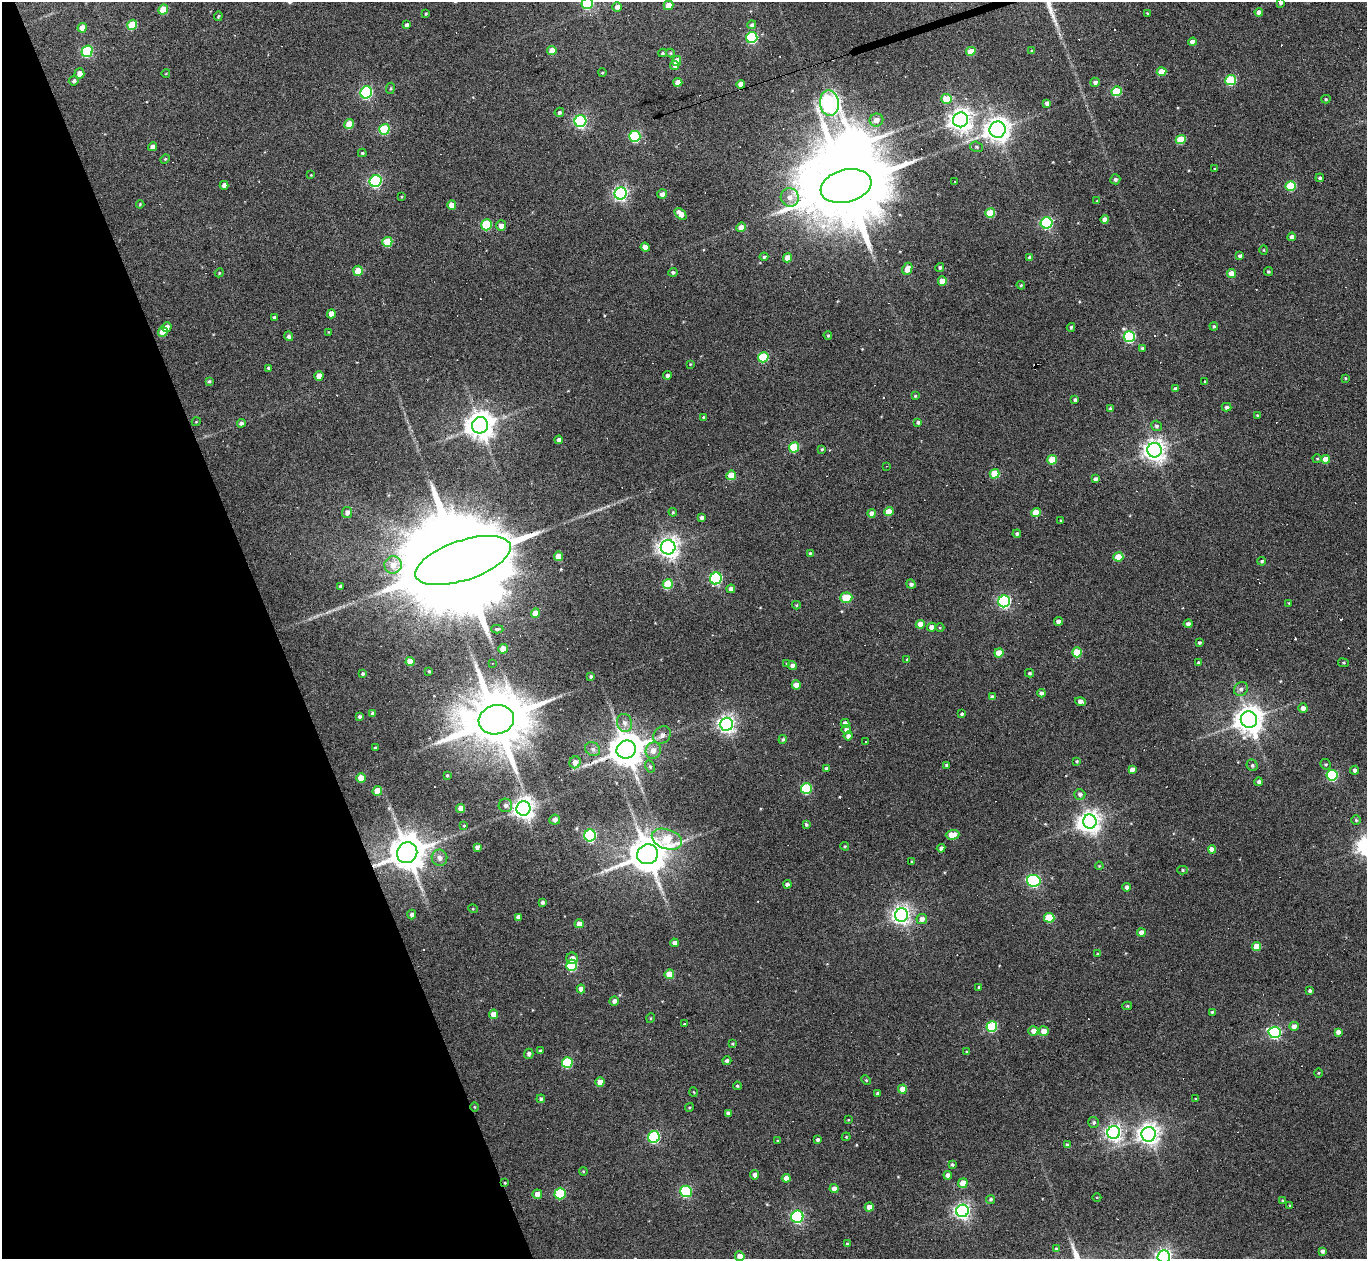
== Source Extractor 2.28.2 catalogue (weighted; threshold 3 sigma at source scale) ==
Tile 5 of 4 x 4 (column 1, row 2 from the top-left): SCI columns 1-1365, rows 2660-3916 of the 5461 x 5447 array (HDU 1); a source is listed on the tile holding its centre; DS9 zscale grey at full resolution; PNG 1369 x 1261 px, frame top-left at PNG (2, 2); each listed source drawn as its Kron ellipse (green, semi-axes under 4 px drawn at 4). Shown black and unused: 20% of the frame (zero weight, under 3 of 6 exposures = <1% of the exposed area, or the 3 px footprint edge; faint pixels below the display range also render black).
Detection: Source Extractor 2.28.2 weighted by HDU 2 'WHT'; one run over the whole footprint, this tile lists its part. Background 0.165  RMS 0.0096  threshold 0.0391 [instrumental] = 3 sigma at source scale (4.09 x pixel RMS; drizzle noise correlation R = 1.36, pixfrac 0.8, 0.05/0.05 arcsec/px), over >= 5 px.
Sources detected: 355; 2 inside a brighter object's white glare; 29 cosmic-ray / hot-pixel residue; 1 long thin detection or spike segment (spike, bleed or trail) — neither listed nor drawn; the other 323 listed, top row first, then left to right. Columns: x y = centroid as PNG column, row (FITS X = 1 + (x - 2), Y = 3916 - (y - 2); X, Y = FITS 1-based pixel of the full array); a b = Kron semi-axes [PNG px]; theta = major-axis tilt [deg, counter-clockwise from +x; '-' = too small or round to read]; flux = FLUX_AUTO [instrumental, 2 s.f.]
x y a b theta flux
1281 2 4 4 - 2.4
587 4 6 5 - 68
668 5 5 4 - 11
617 7 4 4 - 4.5
163 10 5 4 - 19
1259 12 4 4 - 4.6
1147 13 3 2 - 0.67
426 14 4 3 - 0.94
218 16 5 3 - 0.88
132 25 5 5 - 26
406 25 4 3 - 2.1
752 25 4 4 - 2
82 28 5 4 - 10
752 38 6 5 - 92
1192 42 4 4 - 5.8
87 51 6 5 - 70
552 51 5 4 - 10
971 51 5 4 - 14
1032 51 3 3 - 1.3
662 53 4 4 - 0.96
670 53 4 4 - 0.88
677 61 5 4 - 12
675 65 4 4 - 3.8
1162 72 5 4 - 14
166 73 4 3 - 0.6
602 73 4 3 - 0.69
79 74 5 5 - 6.1
1231 80 5 5 - 55
74 81 5 5 - 2
678 82 4 4 - 7.6
1095 82 5 4 - 2.8
741 84 4 4 - 7.7
390 88 5 3 - 0.97
1116 91 5 5 - 38
366 92 6 5 - 130
946 99 5 5 - 16
1326 99 4 4 - 1.1
829 103 13 9 -84 440
1047 103 4 4 - 4
559 112 5 4 - 1.8
876 120 7 6 - 6.1
961 120 7 7 - 650
580 121 6 6 - 180
349 124 5 4 - 17
384 129 5 5 - 51
998 130 8 8 - 850
635 136 5 5 - 70
1181 139 5 4 - 26
152 147 4 4 - 4.7
977 147 6 5 - 1.8
362 153 4 3 - 1.2
165 159 5 4 - 0.94
1215 169 3 3 - 0.89
311 175 3 3 - 0.68
1320 178 4 3 - 2
1115 179 5 5 - 2.1
376 181 6 5 - 130
954 181 3 3 - 1.7
224 185 4 4 - 3.9
846 186 26 16 14 16000
1291 186 5 5 - 44
621 193 6 6 - 220
662 194 5 4 - 4.8
402 197 4 2 - 0.77
790 197 9 9 - 6.7
1097 201 4 3 - 0.73
140 204 4 3 - 0.82
452 205 4 4 - 9
990 213 5 4 - 29
681 214 7 4 -44 8
1105 219 4 4 - 5.4
1047 223 6 5 - 130
486 225 5 5 - 52
501 226 5 5 - 5.3
741 227 5 4 - 7.2
1292 237 4 4 - 4
387 242 5 5 - 29
645 247 4 4 - 6.4
1264 250 4 4 - 0.85
1240 256 4 4 - 2.3
764 257 4 3 - 1.4
1030 257 4 4 - 2.1
788 258 4 4 - 11
940 267 4 4 - 1.5
907 269 6 4 65 9.3
358 271 5 4 - 19
673 272 4 4 - 1.7
1268 272 4 4 - 1.2
219 273 5 3 - 0.83
1231 273 4 4 - 11
942 281 4 4 - 11
1021 285 4 4 - 1
331 314 5 4 - 7.3
274 317 3 3 - 1.4
1214 326 4 4 - 1.5
167 327 5 4 - 3.6
1071 327 4 3 - 1.3
163 332 5 5 - 17
329 332 3 3 - 0.77
828 335 4 4 - 1.1
289 336 5 4 - 2.4
1129 337 6 5 - 97
1142 348 4 3 - 1.2
763 357 5 5 - 46
690 364 4 3 - 0.75
269 368 3 3 - 1.5
667 375 4 4 - 2
319 376 5 4 - 8.5
1345 378 3 3 - 0.83
209 381 4 3 - 1.2
1205 382 4 3 - 1.1
1175 389 4 3 - 3.4
915 396 3 3 - 1.1
1075 400 4 4 - 2.3
1226 407 5 4 - 2.1
1110 409 4 4 - 2
1257 415 3 3 - 1
703 417 3 3 - 0.9
196 422 4 3 - 0.6
918 422 4 3 - 1.8
241 423 4 4 - 2.3
480 425 8 8 - 1200
1156 426 5 5 - 2.1
559 440 4 4 - 3.6
794 447 5 5 - 42
822 449 4 4 - 1
1155 450 7 7 - 670
1317 459 4 4 - 0.95
1325 459 4 4 - 12
1052 460 5 4 - 25
887 466 3 2 - 1.1
995 474 5 4 - 25
731 475 5 4 - 18
1095 479 4 4 - 3
673 512 4 4 - 0.86
889 512 4 4 - 15
1036 512 5 4 - 17
347 513 5 5 - 3.6
872 513 4 4 - 5.6
701 518 4 3 - 2.7
1061 520 3 3 - 0.8
1017 534 4 4 - 2
668 547 7 7 - 590
810 553 4 3 - 1.2
558 556 4 4 - 11
1118 557 5 4 - 18
463 560 50 20 19 43000
1262 561 4 3 - 1.6
393 565 9 8 - 9.1
716 578 6 5 - 110
668 584 5 5 - 32
911 584 5 4 - 2.5
340 586 3 3 - 1.8
731 589 4 4 - 4.9
846 598 6 5 - 29
1004 601 6 6 - 150
1289 603 3 3 - 0.66
796 605 4 4 - 1.1
535 613 5 4 - 9.1
1059 621 4 4 - 4.5
920 624 4 4 - 11
1188 624 4 4 - 2.9
931 627 4 4 - 4.6
940 628 4 3 - 0.72
497 629 6 4 -3 2
1199 643 4 3 - 1.4
503 649 5 4 - 12
1077 652 5 5 - 27
999 653 4 4 - 15
907 659 4 3 - 0.89
410 661 4 4 - 10
1198 662 3 3 - 1.3
492 663 3 3 - 0.94
1343 663 5 3 - 0.9
787 664 4 4 - 1.2
792 665 4 4 - 3.3
429 671 3 3 - 0.96
1029 673 4 4 - 1.5
363 674 4 4 - 1.7
591 676 3 3 - 1.5
796 685 4 4 - 9.1
1241 689 7 6 - 3.3
1041 693 4 4 - 2.8
992 697 4 4 - 3.2
1080 701 5 4 - 4.9
1303 708 4 4 - 4.4
373 714 4 4 - 2.9
962 714 3 3 - 1.5
359 716 3 3 - 1.9
496 720 18 14 14 8000
1249 720 8 8 - 1200
624 723 9 7 -72 4.5
845 723 4 4 - 6
726 724 6 6 - 400
846 729 5 4 - 3.1
662 735 10 8 46 4.5
848 736 4 4 - 3.9
783 739 4 4 - 1.6
865 741 2 2 - 0.66
375 748 3 3 - 1.2
593 749 8 6 -33 3.2
626 749 10 9 - 2200
653 750 8 7 - 7.1
1076 761 4 4 - 1.2
575 762 6 5 - 5.7
1326 764 5 5 - 1.3
946 765 4 3 - 1.3
1252 765 6 5 - 1.9
650 766 6 4 -62 1.6
827 769 4 4 - 3
1132 770 4 4 - 5
1355 770 4 4 - 2.9
447 775 4 3 - 0.98
1332 775 5 5 - 73
361 778 5 4 - 14
1259 782 4 4 - 2.6
806 788 5 5 - 53
377 791 5 4 - 15
1080 794 5 5 - 2.6
505 805 7 6 - 3.4
461 808 4 4 - 7.9
523 808 7 7 - 610
555 820 5 5 - 3.5
1356 820 5 5 - 1.4
1090 822 7 6 - 600
806 824 4 3 - 1.4
464 826 3 3 - 0.73
590 835 6 5 - 130
952 835 7 4 3 14
667 839 16 10 -19 33
845 846 4 4 - 0.98
477 847 4 4 - 2.5
941 848 4 4 - 3.4
1212 849 4 4 - 12
407 853 11 10 - 2300
648 854 11 9 22 2700
439 858 8 8 - 5
912 861 3 2 - 0.81
1099 866 4 3 - 0.79
1183 870 5 4 - 1.4
1034 881 7 6 - 140
787 884 4 4 - 2.8
1126 887 4 3 - 2.7
542 902 3 3 - 1.9
473 909 5 3 - 0.65
412 914 5 4 - 3.4
901 915 6 6 - 420
518 917 4 4 - 3.5
1049 918 5 5 - 33
922 919 5 5 - 4.5
579 924 4 4 - 7.5
1141 933 4 4 - 7.7
674 943 4 4 - 3.6
1257 947 4 4 - 16
1097 954 4 3 - 0.77
572 958 6 5 - 4.7
572 965 5 5 - 66
669 974 5 4 - 17
979 987 3 3 - 1.1
581 989 4 4 - 4.8
1310 990 3 3 - 2.1
614 1001 5 4 - 3.4
1127 1006 5 4 - 1.1
1212 1012 4 3 - 1.2
494 1014 4 4 - 11
651 1018 5 3 - 0.77
685 1023 3 3 - 1
1294 1026 4 4 - 4.4
992 1027 5 5 - 58
1033 1031 5 4 - 6.7
1044 1031 5 5 - 8.5
1275 1032 6 5 - 140
1338 1032 4 4 - 3.9
732 1044 4 3 - 0.84
540 1051 4 3 - 2
967 1052 4 4 - 0.9
529 1054 5 4 - 2.7
727 1061 4 4 - 2.2
567 1063 5 5 - 56
1318 1073 5 3 - 0.76
866 1080 5 3 - 0.9
600 1082 4 4 - 11
737 1086 4 3 - 1.1
902 1089 4 4 - 11
694 1092 5 3 - 0.78
877 1093 3 3 - 1.4
541 1099 4 4 - 1.8
1196 1099 3 3 - 0.88
474 1107 5 3 - 0.75
689 1107 4 3 - 0.95
728 1113 4 4 - 3
848 1120 3 2 - 0.65
1094 1122 5 5 - 1.8
1114 1133 6 6 - 310
1149 1134 7 7 - 600
654 1137 6 5 - 100
846 1137 4 4 - 0.9
818 1140 3 3 - 2.3
777 1141 4 2 - 0.62
1067 1145 4 3 - 2.6
952 1164 4 3 - 1.3
583 1171 4 3 - 0.82
755 1175 4 4 - 3.3
948 1175 4 4 - 4.4
786 1178 4 4 - 6.7
505 1183 4 3 - 0.72
963 1183 5 4 - 12
834 1189 4 4 - 6.7
686 1191 6 5 - 96
537 1194 5 5 - 6.4
560 1194 6 5 - 47
1097 1198 4 3 - 0.75
991 1199 5 4 - 1.8
1283 1200 4 3 - 1
1290 1205 3 3 - 1.3
869 1207 4 4 - 8.4
962 1211 6 6 - 300
797 1217 6 6 - 130
848 1244 4 3 - 1.8
1057 1249 4 4 - 3
1322 1251 4 4 - 2.7
740 1256 5 4 - 6.6
1164 1256 6 6 - 290
Overlapping masked pixels (flux is a lower limit): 2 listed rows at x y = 407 853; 505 1183
Isophote crosses this tile's border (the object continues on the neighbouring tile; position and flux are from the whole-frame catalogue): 4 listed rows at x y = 1281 2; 587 4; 740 1256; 1164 1256